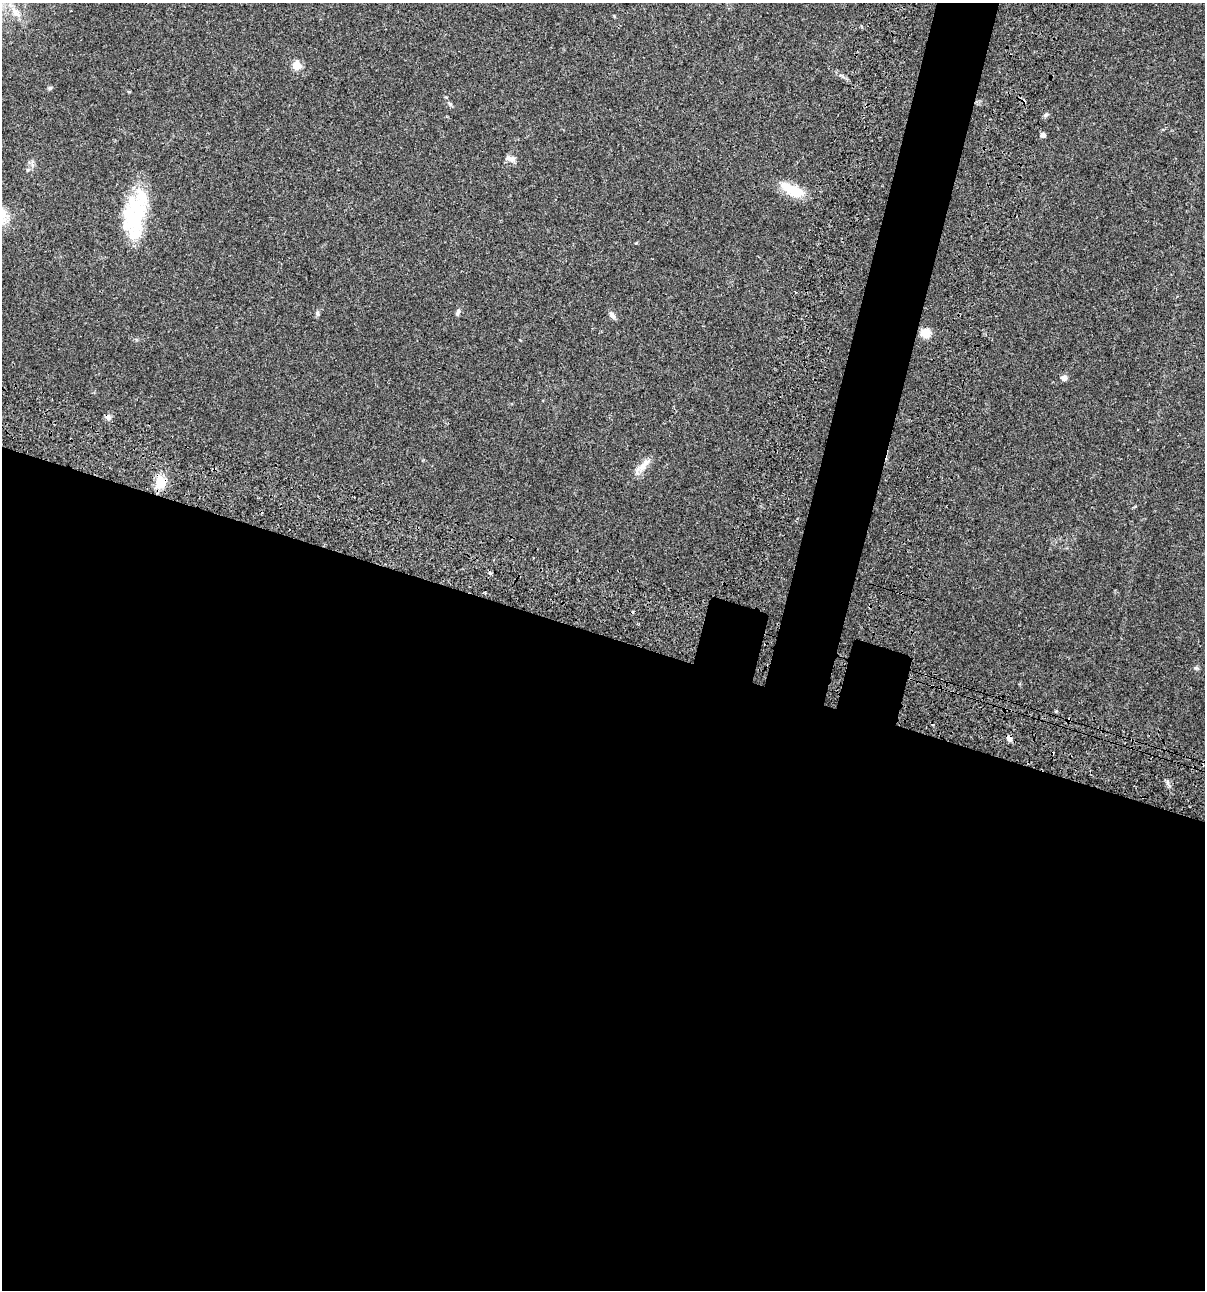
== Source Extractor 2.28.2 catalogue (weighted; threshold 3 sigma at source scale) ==
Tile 14 of 4 x 4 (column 2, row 4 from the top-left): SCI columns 1438-2640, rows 120-1407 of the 5405 x 5390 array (HDU 1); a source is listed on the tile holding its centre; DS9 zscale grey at full resolution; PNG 1207 x 1292 px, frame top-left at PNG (2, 3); no overlay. Shown black and unused: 54% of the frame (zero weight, under 3 of 4 exposures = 9% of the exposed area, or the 3 px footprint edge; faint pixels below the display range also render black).
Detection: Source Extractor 2.28.2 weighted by HDU 2 'WHT'; one run over the whole footprint, this tile lists its part. Background 0.0465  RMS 0.0063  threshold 0.0282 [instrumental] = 3 sigma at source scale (4.5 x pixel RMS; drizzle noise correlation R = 1.50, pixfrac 1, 0.05/0.05 arcsec/px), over >= 5 px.
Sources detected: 21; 1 cosmic-ray / hot-pixel residue — not listed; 2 inside a brighter listed object's ellipse — not listed separately; the other 18 listed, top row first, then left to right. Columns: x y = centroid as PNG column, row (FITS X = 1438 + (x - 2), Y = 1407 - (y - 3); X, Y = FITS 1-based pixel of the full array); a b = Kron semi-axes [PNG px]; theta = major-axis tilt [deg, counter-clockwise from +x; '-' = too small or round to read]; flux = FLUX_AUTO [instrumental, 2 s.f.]
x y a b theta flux
297 65 5 5 - 20
50 88 6 4 17 0.82
1045 115 6 4 45 1
1043 135 5 4 - 2.4
512 160 10 8 37 2.9
792 190 30 12 -25 16
135 217 54 24 80 46
317 313 6 5 - 1
458 313 10 4 69 1.4
612 315 10 6 -59 2.4
925 333 11 10 - 7.1
1064 378 7 6 - 2.5
108 417 8 6 -36 1.9
642 467 15 9 46 5.7
161 482 18 14 61 9
490 573 5 5 - 1
1196 668 6 4 -11 1
1009 738 7 6 - 2.1
Overlapping masked pixels (flux is a lower limit): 3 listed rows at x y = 108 417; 161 482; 1009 738
Unlisted compact peaks at least as high as the median listed source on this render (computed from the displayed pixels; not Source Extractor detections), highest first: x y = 450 104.